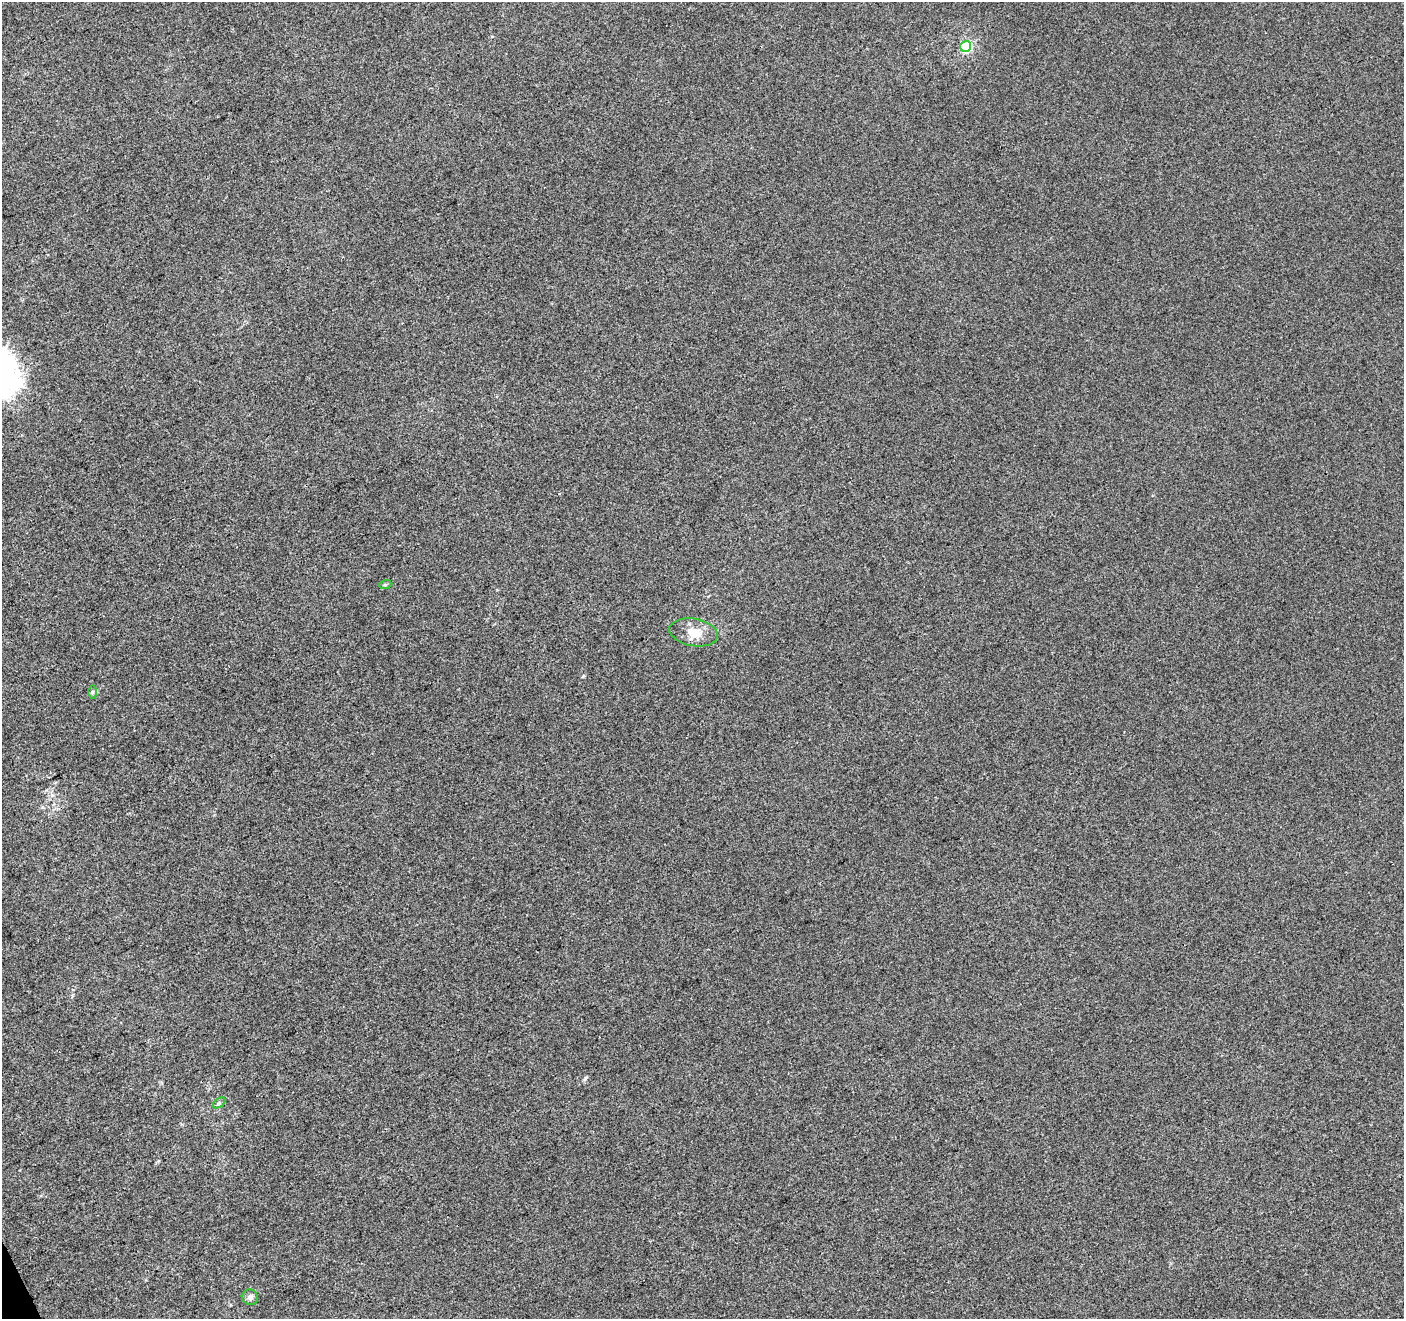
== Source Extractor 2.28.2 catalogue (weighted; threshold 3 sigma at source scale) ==
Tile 7 of 4 x 4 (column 3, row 2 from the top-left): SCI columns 2861-4262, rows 2805-4121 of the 5718 x 5551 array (HDU 1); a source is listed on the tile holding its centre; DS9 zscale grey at full resolution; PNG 1406 x 1321 px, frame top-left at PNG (2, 2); each listed source drawn as its Kron ellipse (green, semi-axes under 4 px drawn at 4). Shown black and unused: <1% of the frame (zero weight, under 3 of 4 exposures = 5% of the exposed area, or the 3 px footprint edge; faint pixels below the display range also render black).
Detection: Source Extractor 2.28.2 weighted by HDU 2 'WHT'; one run over the whole footprint, this tile lists its part. Background -5.36e-04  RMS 0.0047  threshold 0.021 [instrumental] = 3 sigma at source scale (4.5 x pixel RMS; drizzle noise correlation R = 1.50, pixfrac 1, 0.0396/0.0396 arcsec/px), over >= 5 px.
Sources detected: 6; all 6 listed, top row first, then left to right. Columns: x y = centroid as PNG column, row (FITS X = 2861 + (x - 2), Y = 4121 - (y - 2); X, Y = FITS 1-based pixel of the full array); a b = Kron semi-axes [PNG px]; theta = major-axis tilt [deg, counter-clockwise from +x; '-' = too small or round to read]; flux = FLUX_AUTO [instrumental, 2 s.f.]
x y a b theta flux
966 46 5 5 - 46
385 585 6 4 19 0.6
693 632 24 13 -10 7.9
92 692 6 4 89 0.71
219 1103 7 4 37 0.7
250 1297 8 7 - 1.8